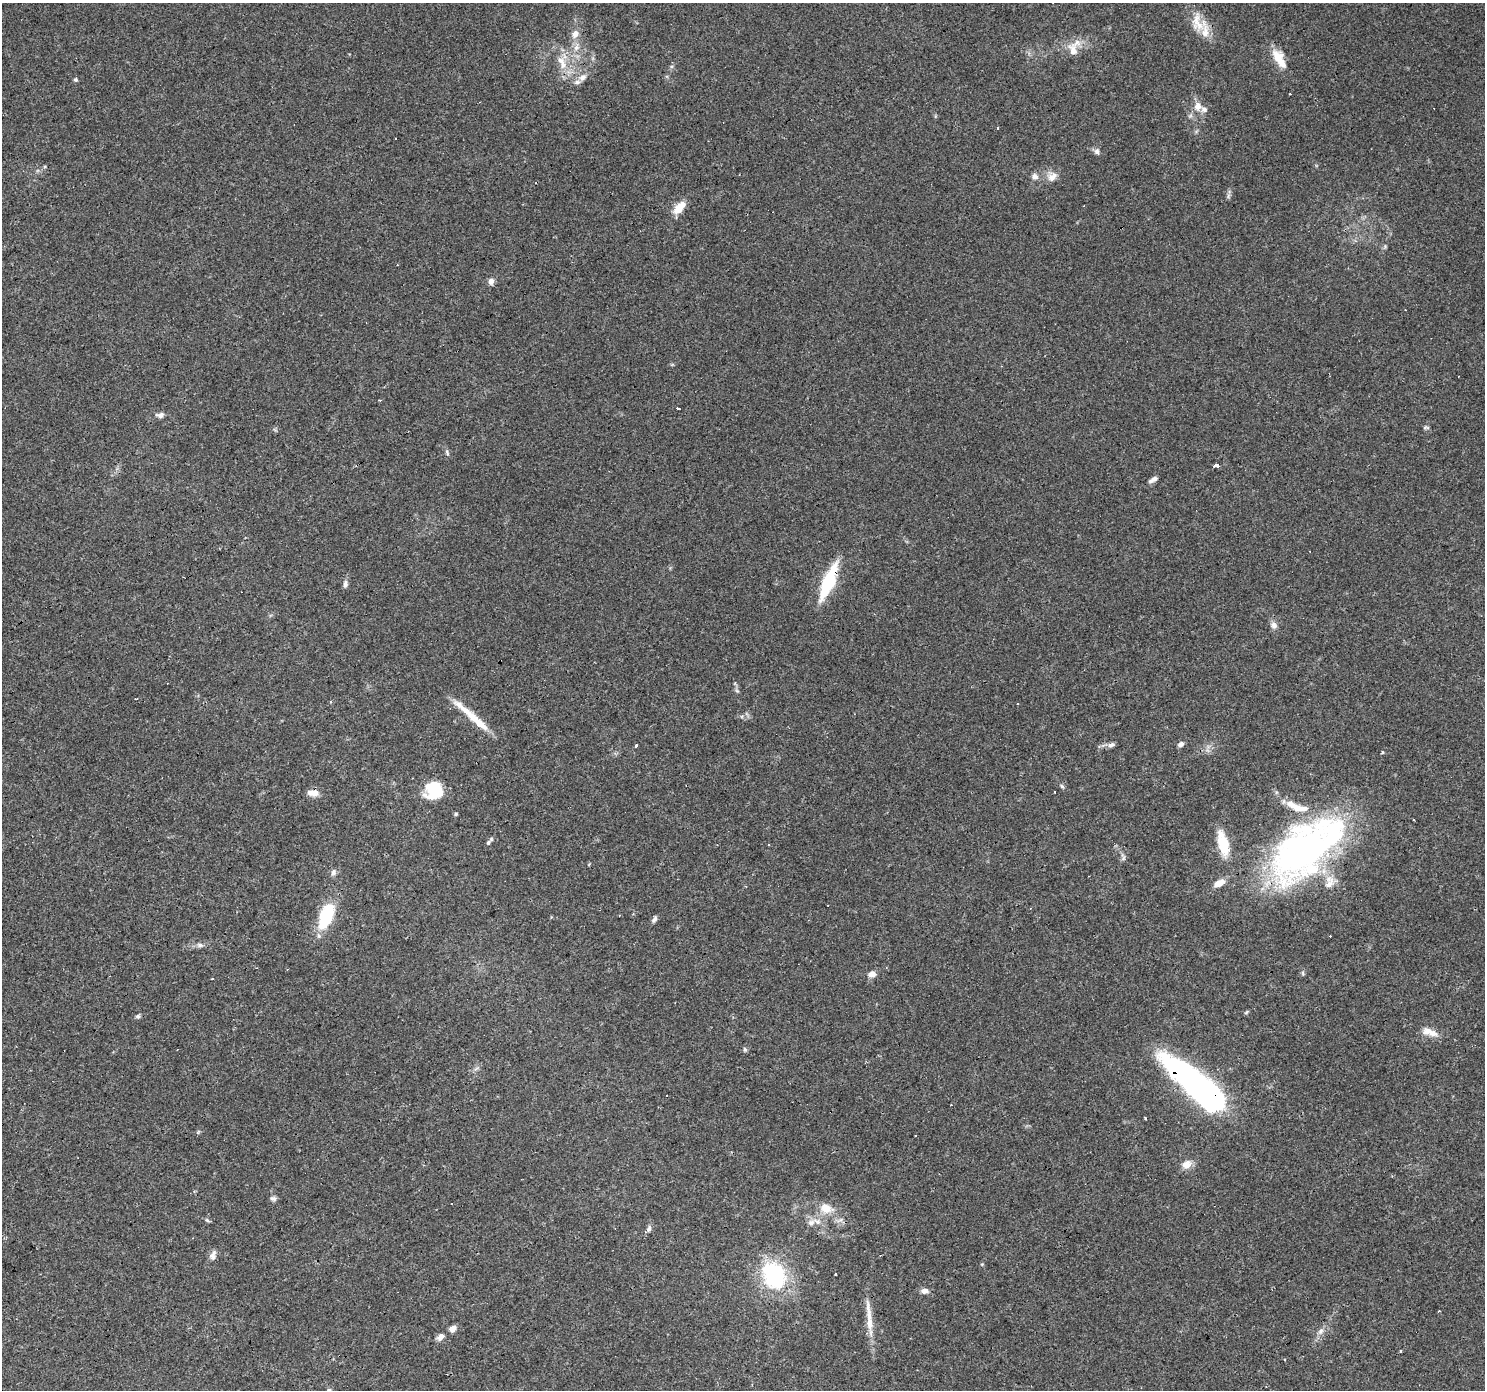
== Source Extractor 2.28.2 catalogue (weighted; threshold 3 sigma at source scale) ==
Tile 7 of 4 x 4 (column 3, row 2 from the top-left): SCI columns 2967-4449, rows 2962-4349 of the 5932 x 5858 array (HDU 1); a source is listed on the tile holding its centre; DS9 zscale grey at full resolution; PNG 1487 x 1392 px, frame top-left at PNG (2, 3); no overlay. Shown black and unused: <1% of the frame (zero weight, under 3 of 4 exposures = <1% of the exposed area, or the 3 px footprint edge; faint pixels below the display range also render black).
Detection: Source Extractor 2.28.2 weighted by HDU 2 'WHT'; one run over the whole footprint, this tile lists its part. Background 0.0288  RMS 0.0033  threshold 0.0149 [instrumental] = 3 sigma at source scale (4.5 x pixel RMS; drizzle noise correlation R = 1.50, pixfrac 1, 0.0396/0.0396 arcsec/px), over >= 5 px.
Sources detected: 102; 2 inside a brighter object's white glare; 18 cosmic-ray / hot-pixel residue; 1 long thin detection or spike segment (spike, bleed or trail) — not listed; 13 inside a brighter listed object's ellipse — not listed separately; the other 68 listed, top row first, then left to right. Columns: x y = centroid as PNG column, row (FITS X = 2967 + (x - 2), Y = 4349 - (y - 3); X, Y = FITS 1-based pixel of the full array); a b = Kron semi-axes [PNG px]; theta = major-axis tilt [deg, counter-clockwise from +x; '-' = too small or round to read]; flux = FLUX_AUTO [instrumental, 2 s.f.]
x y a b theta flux
1197 23 30 15 -72 6.8
575 34 11 8 66 2.4
576 48 8 6 44 1.3
1073 49 21 10 73 5
1278 58 20 13 -73 5.8
563 65 14 10 -83 4.1
582 78 11 8 41 2
75 80 5 5 - 0.57
1198 106 13 11 -89 2.9
998 128 3 3 - 0.88
1097 151 9 7 -59 1.1
1035 176 8 6 -43 1.7
1053 177 16 7 44 2.2
678 210 15 10 31 4.3
491 281 8 7 - 1.4
678 408 4 3 - 2.8
160 415 10 6 2 1.3
1426 427 8 4 -5 0.54
447 453 9 4 -65 0.68
1216 465 3 3 - 83
1153 479 11 5 28 1.4
828 582 40 11 68 19
345 584 10 6 83 1.1
1274 625 10 8 -65 1.5
737 691 6 4 -42 0.55
331 702 3 3 - 0.71
1018 703 3 3 - 0.45
1181 744 7 6 - 1.1
1111 745 10 6 14 1.2
636 746 3 3 - 7.2
1382 752 5 3 - 0.33
1062 786 6 5 - 0.56
434 790 20 19 - 11
315 793 13 9 16 2.3
456 814 4 4 - 0.52
1414 819 3 3 - 0.4
488 842 9 5 56 0.77
1223 844 30 12 -77 9.9
1302 850 86 47 53 120
333 872 9 7 74 1.1
1219 883 12 7 28 3.7
326 916 28 13 68 18
654 919 8 5 68 0.97
200 945 8 6 -1 1
1303 973 6 4 -89 0.51
872 974 9 8 - 1.9
1246 1012 7 3 37 0.41
138 1016 6 5 - 0.63
1432 1033 17 9 -13 3
745 1049 7 5 -87 0.63
1208 1094 70 26 -37 78
667 1095 3 2 - 0.66
1145 1118 3 3 - 1
1187 1165 11 9 34 3.2
273 1198 9 6 -6 0.92
826 1208 19 12 -20 5
207 1220 8 4 -36 0.53
811 1222 11 8 30 2.1
649 1228 9 6 66 1
213 1255 14 8 75 1.8
774 1275 34 27 -66 29
924 1291 10 7 -5 1.7
1439 1311 3 2 - 0.47
870 1323 21 9 -86 4.2
452 1329 6 5 - 2.8
1320 1331 11 7 59 1.7
441 1337 9 7 42 1.8
1284 1360 3 2 - 0.27
Overlapping masked pixels (flux is a lower limit): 3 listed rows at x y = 828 582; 1302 850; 1208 1094